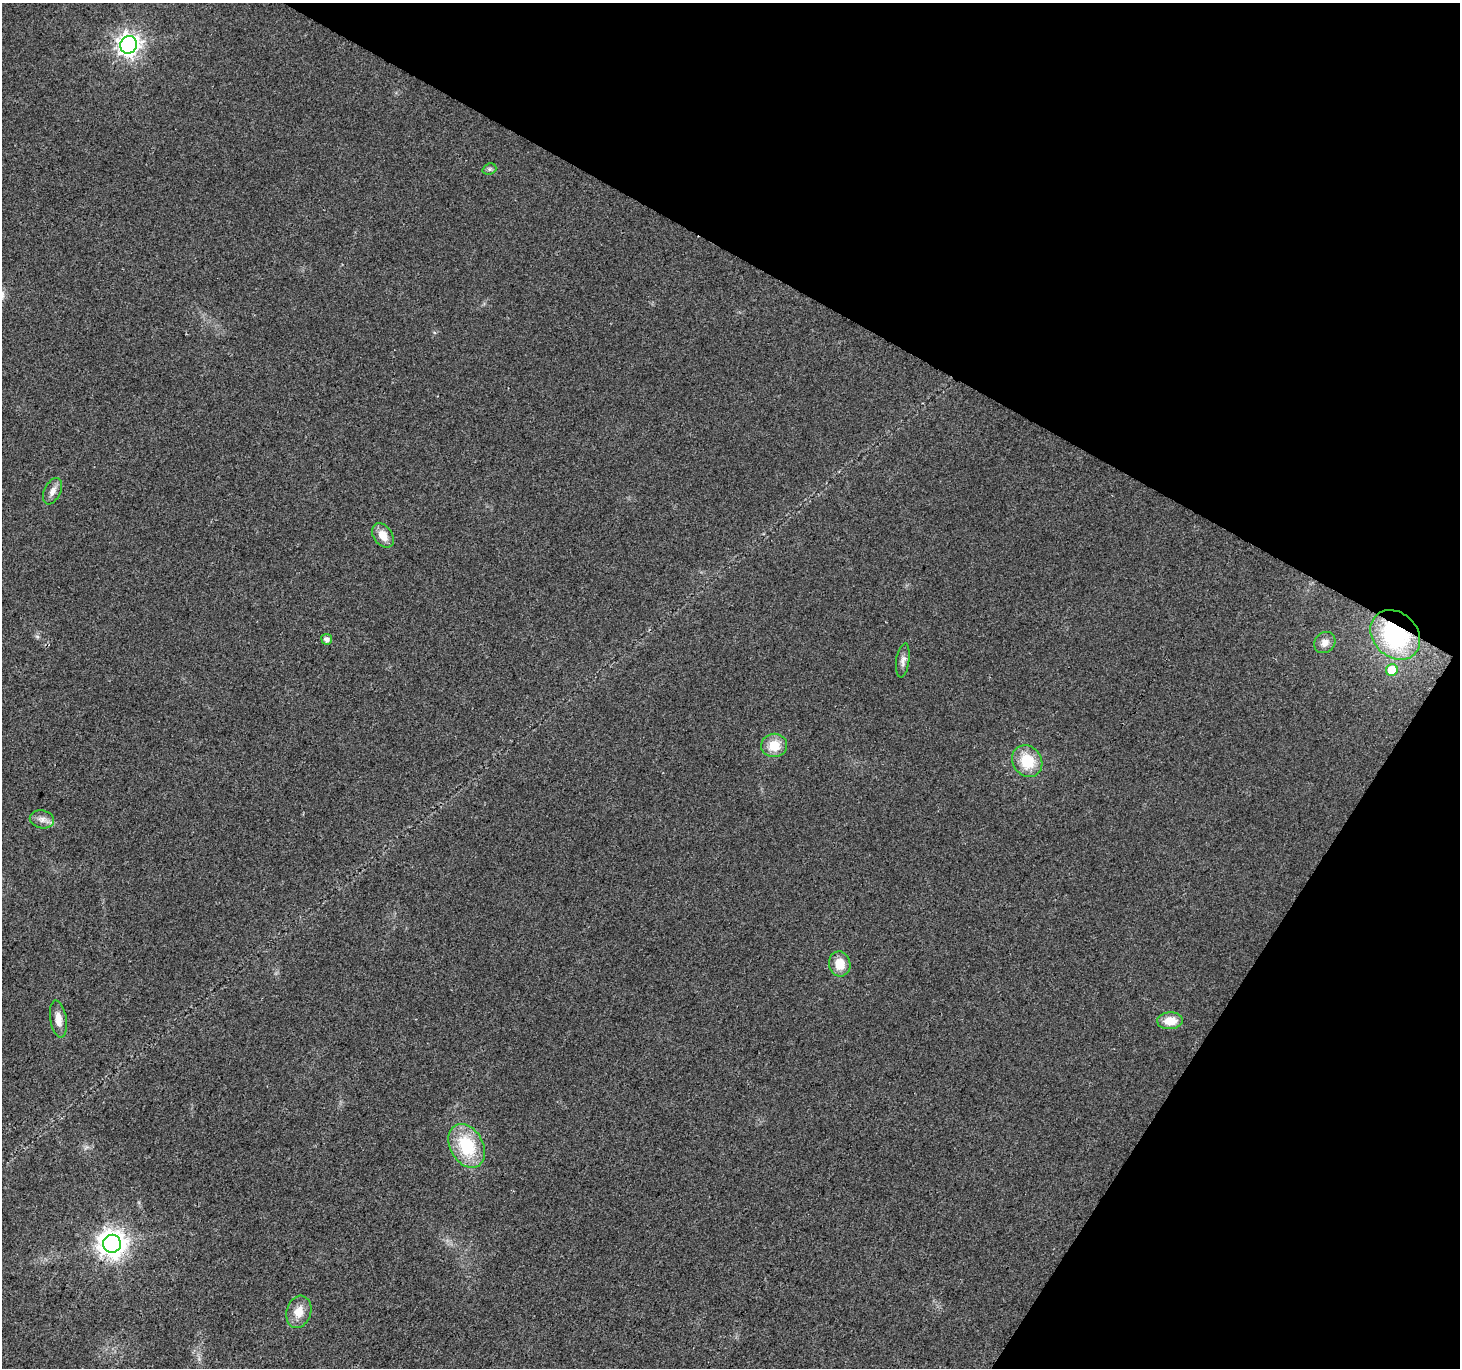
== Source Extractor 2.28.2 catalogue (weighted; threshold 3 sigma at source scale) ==
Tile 8 of 4 x 4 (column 4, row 2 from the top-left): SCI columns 4381-5838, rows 2994-4359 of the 5838 x 5918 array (HDU 1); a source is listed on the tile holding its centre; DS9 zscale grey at full resolution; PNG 1462 x 1370 px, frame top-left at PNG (2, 3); each listed source drawn as its Kron ellipse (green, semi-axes under 4 px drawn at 4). Shown black and unused: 28% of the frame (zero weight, under 2 of 3 exposures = <1% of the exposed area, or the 3 px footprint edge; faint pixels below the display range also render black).
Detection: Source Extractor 2.28.2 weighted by HDU 2 'WHT'; one run over the whole footprint, this tile lists its part. Background 0.023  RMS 0.0079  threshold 0.0354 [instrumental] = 3 sigma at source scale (4.5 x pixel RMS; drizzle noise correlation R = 1.50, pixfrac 1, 0.0396/0.0396 arcsec/px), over >= 5 px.
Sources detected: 18; all 18 listed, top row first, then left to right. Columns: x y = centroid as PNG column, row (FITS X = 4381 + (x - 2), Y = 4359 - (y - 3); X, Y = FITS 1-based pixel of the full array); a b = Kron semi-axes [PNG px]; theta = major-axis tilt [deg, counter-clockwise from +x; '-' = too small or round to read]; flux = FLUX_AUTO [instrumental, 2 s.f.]
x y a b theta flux
129 45 9 8 - 530
489 169 7 5 21 1.6
53 491 14 8 64 5.1
383 535 13 9 -55 9.5
1395 635 27 22 -45 87
327 639 5 5 - 3.9
1325 642 11 9 45 5.1
903 660 17 6 82 4.1
1392 670 6 6 - 20
774 745 13 11 9 15
1027 761 17 14 -56 25
42 819 12 9 -11 4.8
840 964 12 11 - 13
58 1019 19 8 -82 8.2
1170 1021 13 8 3 14
467 1146 23 16 -61 43
112 1244 9 9 - 870
299 1312 16 12 72 11
Overlapping masked pixels (flux is a lower limit): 1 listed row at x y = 1395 635